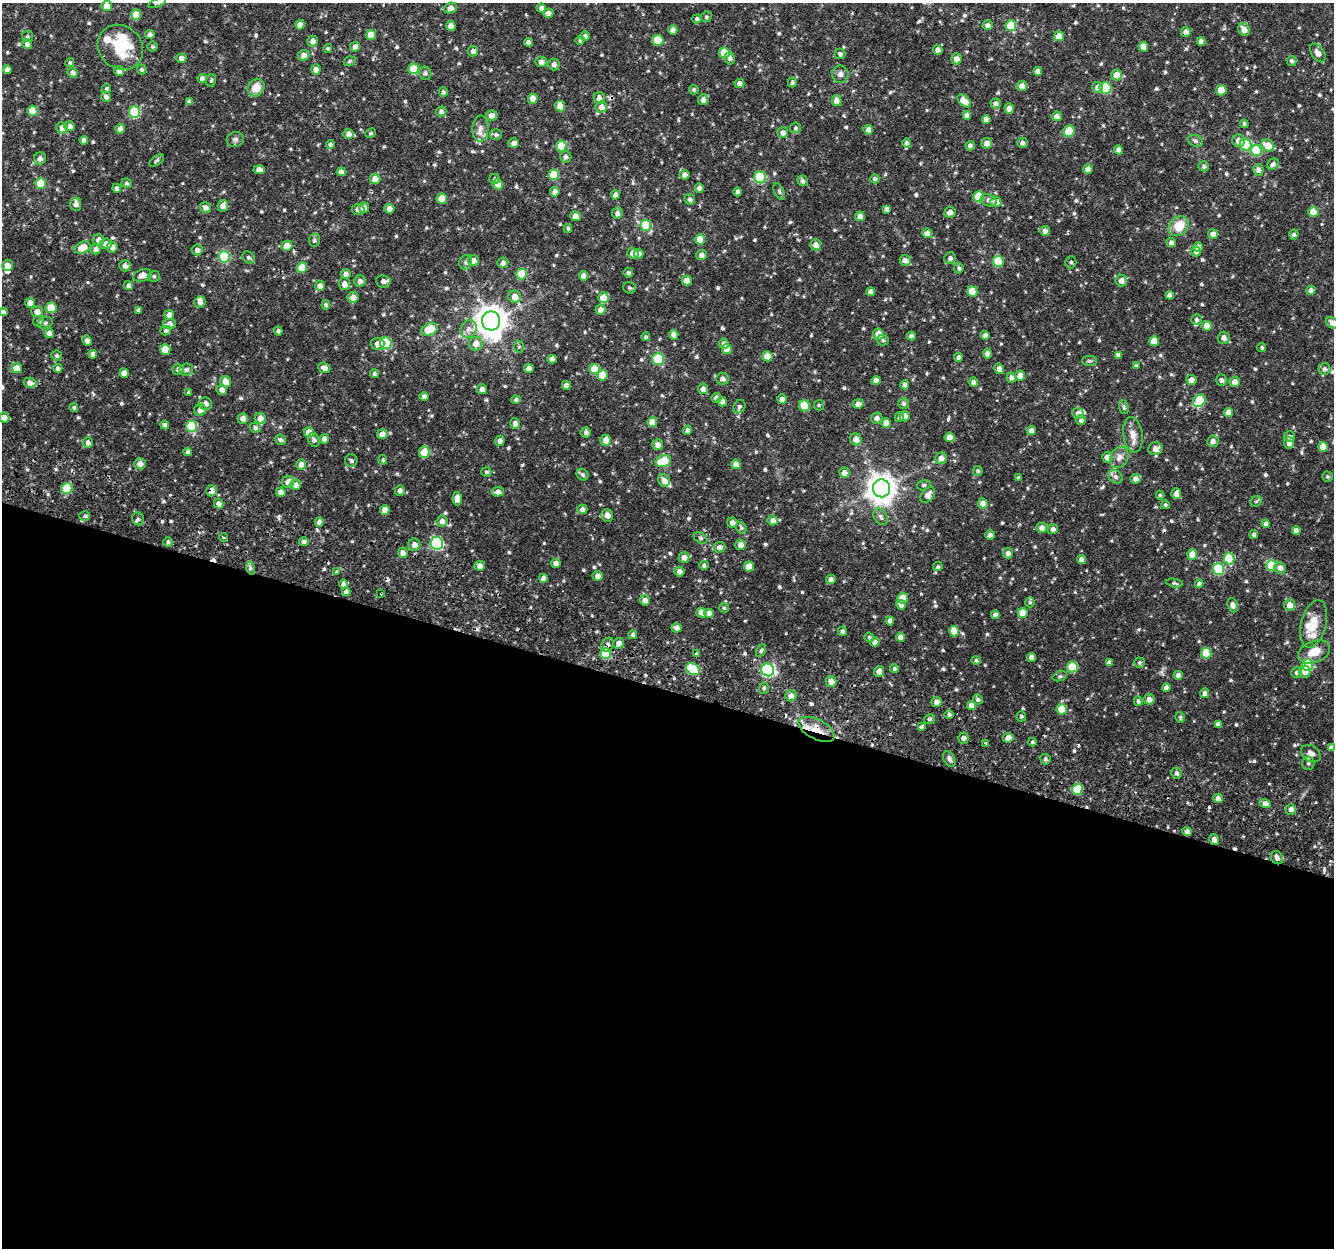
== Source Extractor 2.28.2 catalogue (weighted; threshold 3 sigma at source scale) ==
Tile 14 of 4 x 4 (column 2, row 4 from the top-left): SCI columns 1387-2718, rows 306-1551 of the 5445 x 5654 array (HDU 1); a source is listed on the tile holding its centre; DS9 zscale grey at full resolution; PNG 1336 x 1250 px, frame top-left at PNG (2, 3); each listed source drawn as its Kron ellipse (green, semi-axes under 4 px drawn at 4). Shown black and unused: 45% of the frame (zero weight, under 2 of 3 exposures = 5% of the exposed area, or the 3 px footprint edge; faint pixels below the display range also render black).
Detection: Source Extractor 2.28.2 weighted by HDU 2 'WHT'; one run over the whole footprint, this tile lists its part. Background 0.035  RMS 0.0038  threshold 0.017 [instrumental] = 3 sigma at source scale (4.5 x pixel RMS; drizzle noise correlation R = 1.50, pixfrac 1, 0.0396/0.0396 arcsec/px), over >= 5 px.
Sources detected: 717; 10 cosmic-ray / hot-pixel residue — neither listed nor drawn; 11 inside a brighter listed object's ellipse — not listed separately; of the other 696, all 500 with FLUX_AUTO >= 0.581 (the completeness limit of this list) listed and drawn (196 fainter detections not listed), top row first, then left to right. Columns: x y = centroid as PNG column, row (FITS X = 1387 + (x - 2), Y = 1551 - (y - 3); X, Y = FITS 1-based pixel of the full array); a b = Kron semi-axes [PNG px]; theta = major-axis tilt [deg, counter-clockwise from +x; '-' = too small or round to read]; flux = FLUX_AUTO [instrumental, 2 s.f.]
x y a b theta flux
157 3 9 4 23 0.63
107 6 5 5 - 3.3
450 8 7 5 19 2
541 8 5 4 - 1.7
548 13 5 4 - 1.7
136 15 5 5 - 6.4
706 17 5 5 - 0.68
697 19 4 4 - 0.99
300 25 5 4 - 2.1
988 25 5 5 - 1.5
451 26 5 4 - 3.1
1011 26 5 5 - 16
1244 29 6 5 - 2.8
673 30 5 4 - 2.4
1186 32 5 5 - 1.7
150 34 5 4 - 1.2
371 35 5 5 - 4.7
585 36 5 5 - 1.2
1059 36 5 5 - 4.8
27 37 5 5 - 0.61
580 40 4 4 - 0.66
658 40 6 5 - 8.2
313 41 5 5 - 1.9
1201 41 4 4 - 1.7
528 42 4 4 - 1.7
27 44 5 5 - 1.6
120 47 24 21 -44 15
153 47 5 5 - 0.61
355 47 5 5 - 1.8
1143 47 5 4 - 3.6
328 48 4 4 - 0.58
938 50 5 4 - 2
473 51 5 5 - 1.6
724 53 5 5 - 9.8
1318 53 10 6 -55 2.4
840 54 5 5 - 1.1
304 55 6 5 - 1.9
181 58 5 4 - 1.6
730 58 6 5 - 1.1
956 59 5 5 - 2.1
350 61 6 4 18 0.66
1292 61 5 5 - 1
70 62 4 4 - 0.65
541 62 6 5 - 1.8
554 64 6 5 - 1.6
316 69 5 4 - 1.8
414 69 5 5 - 13
7 70 4 4 - 1.4
142 70 5 4 - 0.69
119 71 5 4 - 2.6
1038 71 4 4 - 2.1
73 73 5 5 - 1.5
425 73 7 6 - 0.89
840 74 8 8 - 1.5
1117 75 5 5 - 3.5
202 78 4 4 - 1.4
211 80 6 5 - 0.64
792 82 5 4 - 0.85
739 84 5 4 - 1.6
1022 86 5 5 - 2
1098 87 5 5 - 2
106 88 4 4 - 0.6
256 88 9 8 - 5
1105 88 6 6 - 15
694 90 5 4 - 0.68
1221 90 5 5 - 5.6
443 92 5 4 - 0.95
106 97 5 5 - 1.5
599 98 6 5 - 1.7
533 99 5 5 - 3.7
703 100 5 5 - 1.7
836 101 5 5 - 2.2
964 101 8 5 -41 4.8
189 102 4 4 - 1.2
996 103 5 5 - 1.4
560 106 5 5 - 4.3
601 107 6 5 - 2.2
1009 109 5 4 - 2.8
32 111 5 5 - 6.3
135 112 6 5 - 23
441 112 5 5 - 1.1
491 115 5 5 - 2.1
967 115 4 4 - 2
1057 116 5 5 - 1.9
986 120 4 4 - 1.7
1244 124 4 4 - 0.59
69 126 5 5 - 1.7
62 128 6 5 - 2.1
796 128 5 5 - 0.7
120 129 5 5 - 2
480 129 13 8 88 2.2
868 130 5 4 - 1.8
1069 131 6 5 - 10
371 133 5 4 - 0.65
783 133 5 5 - 1.6
348 134 5 5 - 1.9
496 135 6 5 - 0.76
235 139 8 7 - 1.1
84 140 4 4 - 1.5
1195 141 7 5 -21 0.94
1239 141 6 6 - 2.5
514 143 5 5 - 1.9
907 143 5 4 - 0.93
987 143 5 5 - 2.1
1022 143 5 5 - 1.1
331 144 4 4 - 1.3
1246 145 6 5 - 20
1268 145 7 5 -29 5.3
561 146 5 5 - 8.5
970 146 4 4 - 1.5
1119 150 4 4 - 2.2
1256 151 5 5 - 16
566 157 6 5 - 1
40 159 6 6 - 1.5
157 160 8 4 36 0.66
1273 164 6 5 - 0.99
1204 166 5 5 - 0.88
1088 169 5 4 - 2
259 170 5 4 - 2.4
1258 170 5 5 - 1.9
341 172 4 4 - 1.9
554 175 5 5 - 14
684 175 5 5 - 1.8
760 177 6 5 - 25
375 179 5 5 - 3.3
495 179 5 5 - 0.69
875 179 4 4 - 0.94
802 181 5 5 - 1.2
41 183 5 5 - 9.4
127 183 5 4 - 0.67
498 184 5 5 - 2.6
117 188 4 4 - 1.2
699 188 4 4 - 1.7
779 191 9 4 -64 0.67
555 192 4 4 - 2
737 192 4 4 - 1.1
615 195 4 4 - 1.7
979 197 5 5 - 12
442 199 5 5 - 4.9
690 199 5 5 - 0.95
989 200 8 6 -21 1.5
996 202 5 5 - 2.7
76 204 7 5 -85 1.9
223 206 6 5 - 1.9
205 207 6 5 - 1.6
364 208 5 5 - 2.4
358 209 6 5 - 1.6
389 209 5 5 - 2.4
887 209 4 4 - 1.4
950 212 6 5 - 1.5
1313 212 5 5 - 6.7
617 213 5 5 - 1.4
575 216 5 4 - 2.3
860 216 5 5 - 2
646 225 5 5 - 15
1178 226 11 9 45 7.2
568 228 4 3 - 0.65
1045 231 5 4 - 1.7
927 233 5 5 - 1.6
1213 234 5 5 - 1.9
1294 234 5 4 - 0.86
700 239 5 5 - 7
98 240 5 5 - 1.8
314 240 6 5 - 0.91
1171 242 5 4 - 1.8
106 244 6 5 - 1.9
816 245 5 5 - 2.3
287 246 5 5 - 4
112 247 5 5 - 1.9
1198 247 5 5 - 2.6
83 248 8 5 24 5.9
96 249 5 5 - 1.4
197 250 5 5 - 1.6
1196 251 5 4 - 1.4
633 253 5 5 - 3.2
639 254 5 4 - 1.9
701 255 5 5 - 1.9
224 257 6 5 - 26
249 257 6 5 - 0.94
950 258 6 5 - 1.1
905 260 5 5 - 1.9
473 261 5 5 - 2.3
998 261 5 5 - 13
466 262 7 6 - 1.1
1071 262 6 5 - 0.71
503 263 5 5 - 1.2
8 265 5 5 - 2.6
125 266 5 5 - 2
302 268 5 5 - 7.3
959 268 5 5 - 0.75
628 273 5 5 - 0.95
346 274 5 5 - 1.6
521 274 5 5 - 12
142 275 9 6 19 2.6
154 276 6 5 - 0.68
583 276 5 4 - 2.1
687 280 5 4 - 3.4
360 281 5 5 - 1.5
383 281 7 6 - 1.8
1121 281 6 6 - 2.1
344 284 6 5 - 2.1
128 286 5 4 - 1.1
320 286 5 5 - 1.8
629 288 6 5 - 0.71
1311 290 4 4 - 1.6
972 291 5 5 - 7.6
871 292 4 4 - 2
1170 295 4 4 - 2
353 297 5 5 - 2.5
515 297 6 6 - 2.9
603 298 5 5 - 6
200 302 6 5 - 1.6
30 303 5 5 - 2
326 305 5 4 - 0.89
51 308 5 5 - 8.9
138 310 4 4 - 1.1
600 310 5 5 - 2.5
3 312 4 4 - 1.1
37 312 6 5 - 2.4
169 315 4 4 - 2.3
1197 320 5 5 - 0.92
39 321 5 5 - 0.7
491 321 9 9 - 540
45 323 7 5 18 0.71
1332 323 7 5 -39 1.9
169 324 6 5 - 2.3
1207 326 5 4 - 3.9
430 329 8 6 23 10
468 329 9 8 - 2.1
166 331 5 4 - 0.85
278 331 4 4 - 0.91
49 333 5 4 - 1.7
878 334 6 5 - 4.2
674 335 5 4 - 1.8
985 335 4 4 - 1.6
911 336 4 4 - 1.6
646 337 4 4 - 0.67
1224 338 6 6 - 2
883 340 6 5 - 0.76
87 341 5 4 - 1.6
1154 341 5 4 - 5.6
386 343 6 5 - 20
377 344 7 6 - 2
476 344 6 6 - 3
724 344 5 5 - 1.7
519 347 6 5 - 0.59
1262 348 5 4 - 0.62
165 349 5 5 - 8.1
727 349 5 5 - 3.3
987 353 5 4 - 1.7
93 354 4 4 - 1.6
1118 355 4 4 - 1.4
57 356 5 5 - 0.93
767 356 5 5 - 5
959 357 4 4 - 1.2
552 359 4 4 - 1.8
658 359 6 5 - 23
1089 361 7 5 -1 0.68
1136 365 4 4 - 0.78
17 368 5 5 - 5
58 368 4 4 - 1.1
324 368 6 5 - 2.1
529 368 5 4 - 1.9
178 369 5 5 - 1.3
594 369 5 5 - 7.1
999 369 5 5 - 2.1
1325 369 6 6 - 1.2
186 370 7 6 - 1
124 373 5 4 - 2.8
374 374 4 4 - 0.79
602 375 5 5 - 6.1
1020 376 5 5 - 3.1
1011 378 5 5 - 1.5
722 379 6 6 - 1.3
1191 380 5 5 - 2.5
1222 380 5 5 - 1.3
876 381 4 4 - 2.1
226 382 6 5 - 3
973 382 4 4 - 1.6
1235 382 5 5 - 2.3
30 383 6 5 - 2.1
566 385 4 4 - 1.6
905 385 4 4 - 1.3
482 389 5 5 - 1.8
703 389 5 5 - 1.9
222 390 5 5 - 1.7
188 392 3 3 - 1.3
424 396 4 4 - 1.6
716 398 5 5 - 1.4
782 399 5 5 - 1.8
516 400 4 4 - 0.76
1199 401 7 5 41 15
722 402 5 4 - 1.8
205 404 7 6 - 2.2
858 404 5 4 - 2
904 404 5 5 - 0.95
819 405 5 5 - 0.58
739 406 7 5 56 0.89
805 406 6 5 - 13
1124 407 7 4 -73 0.77
74 408 4 4 - 0.73
200 410 6 6 - 1.9
1078 413 6 5 - 1.9
1228 413 5 4 - 2.7
905 416 5 5 - 2.5
899 417 5 4 - 1.1
4 418 5 5 - 1.8
260 418 6 5 - 2.8
877 418 6 5 - 1.7
243 419 5 5 - 2.2
1081 420 5 4 - 1.1
652 422 5 5 - 4.2
515 423 5 5 - 1.8
886 423 5 5 - 2.5
165 425 4 4 - 1.4
191 426 6 5 - 22
255 428 5 5 - 0.98
687 430 4 4 - 1
1031 431 5 4 - 1.7
309 432 5 5 - 3.9
586 432 5 5 - 0.99
382 434 5 5 - 2.2
1133 435 18 9 -81 3.4
949 437 5 4 - 3.2
1289 437 6 5 - 0.88
324 439 4 4 - 2
856 439 6 5 - 2.3
281 440 5 5 - 1.2
314 440 7 5 -61 1
606 440 5 5 - 3.4
500 441 5 4 - 1.6
1213 441 5 5 - 1.7
88 443 5 5 - 1.5
1289 443 5 5 - 1.8
658 445 5 5 - 1.9
1323 447 5 4 - 4
1155 449 7 6 - 2.3
188 452 4 4 - 1.2
424 452 6 5 - 6.6
1107 457 5 5 - 2.1
1119 457 11 8 61 2.2
941 458 6 5 - 2
383 460 5 4 - 0.63
351 461 6 6 - 0.96
663 461 8 5 19 13
140 464 6 5 - 2.3
301 464 5 5 - 1.7
736 464 5 4 - 2.9
978 471 5 5 - 0.77
486 472 5 4 - 0.82
844 473 5 5 - 1.8
582 475 6 5 - 1
1116 477 8 6 -34 1.1
1327 477 5 5 - 0.61
1018 478 4 3 - 0.83
1135 479 5 5 - 1.7
664 481 7 5 -60 2.2
288 482 6 6 - 2.5
295 485 5 5 - 1.8
924 485 7 5 16 0.77
67 488 5 5 - 11
881 488 9 8 - 470
400 490 5 5 - 1.4
211 491 5 5 - 2.1
281 492 5 4 - 2.1
498 492 6 5 - 1.8
1176 494 5 5 - 2.2
928 495 9 6 51 2.7
1160 495 4 4 - 0.59
457 498 7 4 88 3.1
1256 501 6 5 - 0.58
983 503 5 5 - 2.3
219 504 5 4 - 1.7
1165 505 4 4 - 0.76
582 509 5 4 - 1.6
385 510 5 5 - 3.1
607 515 6 6 - 2.6
85 516 5 4 - 0.69
881 517 9 6 -59 1.1
138 519 6 6 - 0.75
773 520 5 5 - 1.8
442 521 5 5 - 2
319 522 4 4 - 1.6
732 523 5 5 - 2
1266 524 4 4 - 1.5
741 528 6 5 - 0.75
1042 528 5 5 - 2.1
1053 529 5 5 - 1.5
1296 530 4 4 - 1.7
990 535 5 4 - 1.6
1254 535 4 4 - 0.81
223 537 4 3 - 14
700 538 7 5 -28 0.69
304 541 5 4 - 1.2
168 542 5 5 - 0.87
437 543 6 6 - 46
414 545 6 6 - 2
740 545 5 5 - 1.8
719 547 6 5 - 1.6
403 553 5 5 - 1.9
1008 553 5 5 - 1.6
1192 554 5 5 - 4.1
684 557 5 5 - 2
1229 559 6 5 - 12
1081 560 5 4 - 1.7
556 563 4 4 - 2
704 565 4 4 - 0.85
1272 565 5 5 - 15
480 566 5 5 - 2.1
749 567 5 5 - 5.7
938 567 5 4 - 0.87
250 568 6 4 -73 0.75
1280 568 6 5 - 1.7
1219 569 6 5 - 24
336 572 4 4 - 1.4
679 572 5 4 - 1.9
597 576 5 5 - 1.7
543 578 4 4 - 1.8
831 579 4 4 - 1.7
1174 583 8 4 -10 0.62
343 584 4 4 - 5
1199 584 4 4 - 1.5
346 592 4 4 - 1.7
381 593 3 3 - 0.91
903 598 5 5 - 6.9
645 600 5 5 - 2.2
1030 602 5 4 - 0.62
901 605 5 4 - 2.1
1233 605 7 5 -71 1.6
1290 605 5 5 - 3.5
724 608 5 5 - 0.59
702 613 5 4 - 3.5
709 613 5 4 - 1.8
1023 613 5 5 - 4.7
995 615 4 4 - 1.7
890 621 4 4 - 1.7
1314 624 24 12 75 7
677 628 5 4 - 1.5
842 631 5 4 - 0.92
954 631 5 5 - 5.9
633 635 4 4 - 0.93
869 637 5 4 - 0.73
900 637 4 4 - 2
875 642 5 4 - 1.8
619 643 5 5 - 1.9
607 645 7 6 - 1.8
761 651 7 4 61 0.72
1314 652 17 10 22 5.3
1206 653 5 5 - 9.4
606 654 5 5 - 15
696 654 3 3 - 2
1032 657 4 4 - 1.7
976 660 5 4 - 0.73
1109 662 4 4 - 1.4
1139 663 5 5 - 0.61
1307 665 6 5 - 19
1072 667 5 5 - 16
693 669 7 5 -32 15
894 669 4 4 - 0.75
768 670 6 6 - 54
879 671 6 5 - 2.2
1305 672 6 6 - 2.3
1297 673 5 5 - 0.88
1178 675 4 4 - 1.6
1060 676 7 4 18 0.62
831 681 5 5 - 2.9
764 688 6 5 - 0.67
1166 688 4 4 - 1.8
1205 693 5 4 - 1.2
791 696 5 5 - 2
978 699 5 5 - 0.93
1149 699 5 5 - 2.3
1138 701 5 3 - 0.85
936 702 5 5 - 1.8
971 705 4 4 - 2.7
1062 709 5 5 - 9.4
949 714 4 4 - 0.94
1021 716 5 5 - 0.83
1180 717 5 5 - 0.62
929 719 5 5 - 0.97
1218 724 4 4 - 1.5
921 727 4 3 - 2.2
817 729 19 10 -28 5.9
963 738 5 5 - 1.3
1008 738 5 4 - 3.4
1032 742 4 3 - 0.66
985 743 3 2 - 1.1
1331 748 4 4 - 1.5
1311 754 10 8 -33 2.4
949 759 8 5 -59 1.3
1045 759 5 5 - 0.81
1308 763 6 6 - 0.88
1177 773 5 5 - 0.98
1077 789 5 5 - 13
1218 798 5 4 - 1.8
1265 803 6 4 -20 5.2
1291 809 5 5 - 1.8
1187 832 5 4 - 1.5
1214 840 5 5 - 2
1277 858 7 5 -58 1.6
Overlapping masked pixels (flux is a lower limit): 8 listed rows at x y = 211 491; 381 593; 607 645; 817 729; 1077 789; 1265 803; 1214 840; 1277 858
Isophote crosses this tile's border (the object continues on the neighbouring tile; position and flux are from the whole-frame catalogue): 3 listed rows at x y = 157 3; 3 312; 1332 323